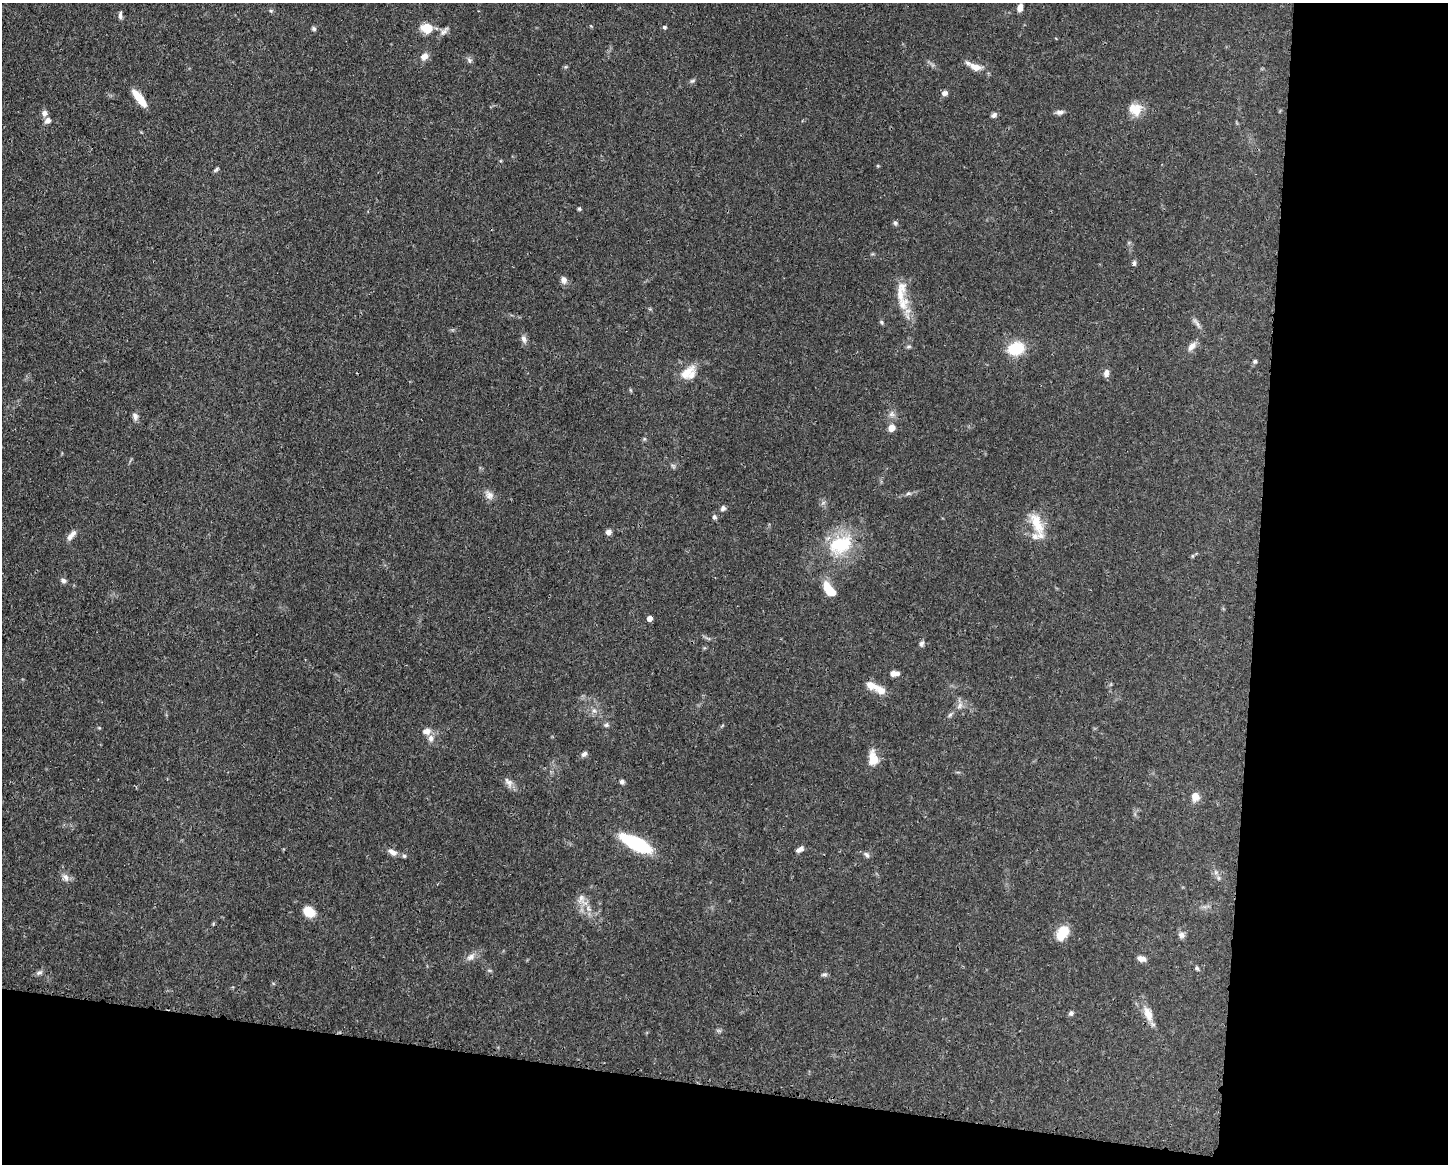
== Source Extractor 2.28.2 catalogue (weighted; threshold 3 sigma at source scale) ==
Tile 12 of 3 x 4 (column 3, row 4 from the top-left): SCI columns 3003-4448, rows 7-1168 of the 4670 x 4659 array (HDU 1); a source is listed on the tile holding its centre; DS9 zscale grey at full resolution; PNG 1450 x 1166 px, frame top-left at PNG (2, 3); no overlay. Shown black and unused: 20% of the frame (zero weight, under 3 of 4 exposures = <1% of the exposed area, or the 3 px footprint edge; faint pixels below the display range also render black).
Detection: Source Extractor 2.28.2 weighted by HDU 2 'WHT'; one run over the whole footprint, this tile lists its part. Background 0.0571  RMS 0.0033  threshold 0.0149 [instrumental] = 3 sigma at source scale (4.5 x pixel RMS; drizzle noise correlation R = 1.50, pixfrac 1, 0.05/0.05 arcsec/px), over >= 5 px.
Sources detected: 87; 8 inside a brighter listed object's ellipse — not listed separately; the other 79 listed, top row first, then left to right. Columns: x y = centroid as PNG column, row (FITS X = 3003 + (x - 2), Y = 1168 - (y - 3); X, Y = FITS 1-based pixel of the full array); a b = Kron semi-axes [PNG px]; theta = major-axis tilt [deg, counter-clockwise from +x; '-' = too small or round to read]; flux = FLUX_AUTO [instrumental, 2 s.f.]
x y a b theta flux
1020 8 7 5 77 2.3
271 11 5 5 - 0.51
120 15 10 4 90 0.91
664 27 5 5 - 0.61
427 28 13 10 -8 5.8
314 29 6 5 - 0.62
444 31 14 6 45 1.4
424 56 10 8 37 2.1
469 60 8 6 -66 0.86
565 67 5 3 - 0.37
975 67 14 8 -19 3.1
692 81 8 5 29 0.63
945 93 7 6 - 1.2
139 98 21 7 -53 6.4
1135 109 16 15 - 4.9
1060 112 11 6 1 1.1
44 113 7 7 - 1.5
994 115 8 5 47 0.91
48 120 8 6 50 1.6
216 169 7 4 38 0.61
579 209 5 4 - 0.49
895 223 6 6 - 0.68
1134 263 7 5 81 0.67
564 280 10 8 -75 1.5
903 303 21 16 -87 6.7
881 322 6 5 - 0.51
1196 323 18 5 -54 1.4
524 339 12 6 -69 1.3
1192 346 14 7 51 2
909 347 8 4 8 0.53
1016 348 15 11 15 13
1255 361 6 5 - 0.67
686 373 26 11 45 4.9
1106 373 9 6 84 1.5
135 416 10 6 -75 1.3
892 428 6 6 - 3.3
673 466 8 4 -45 0.6
908 493 6 4 2 0.62
489 495 13 9 -55 2
723 508 7 6 - 0.9
714 517 6 6 - 0.73
1037 523 32 13 -67 7.6
608 532 6 6 - 1.4
72 535 16 6 47 1.9
841 545 33 23 23 18
63 581 7 6 - 0.93
828 588 17 9 -64 5.3
649 618 5 5 - 1.7
921 644 8 6 57 0.84
893 674 7 6 - 1.3
872 685 19 10 -18 3.4
960 705 11 6 61 1.5
594 710 6 6 - 0.96
950 715 7 5 45 0.65
606 725 7 6 - 0.74
427 731 13 9 9 2.1
584 754 7 5 39 1.1
873 759 18 11 -87 4.5
508 782 16 8 -51 1.9
622 782 6 5 - 0.77
1195 796 10 8 -79 2.9
637 844 31 10 -26 25
800 849 10 6 35 1.3
392 852 12 7 -26 1.9
866 855 9 5 -44 0.98
404 856 5 5 - 0.54
65 877 11 7 -61 1.7
1218 878 7 4 -90 0.6
581 898 14 9 76 2.5
309 912 12 9 -35 5.8
1062 933 17 11 57 6.7
1181 935 9 8 - 1.2
471 957 14 8 40 1.9
1142 959 9 6 -18 1.7
1197 968 7 4 -62 0.54
39 973 8 6 23 0.96
824 974 8 5 9 0.66
1071 1013 7 6 - 0.75
1148 1014 21 9 -68 4.2
Overlapping masked pixels (flux is a lower limit): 1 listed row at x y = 1148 1014